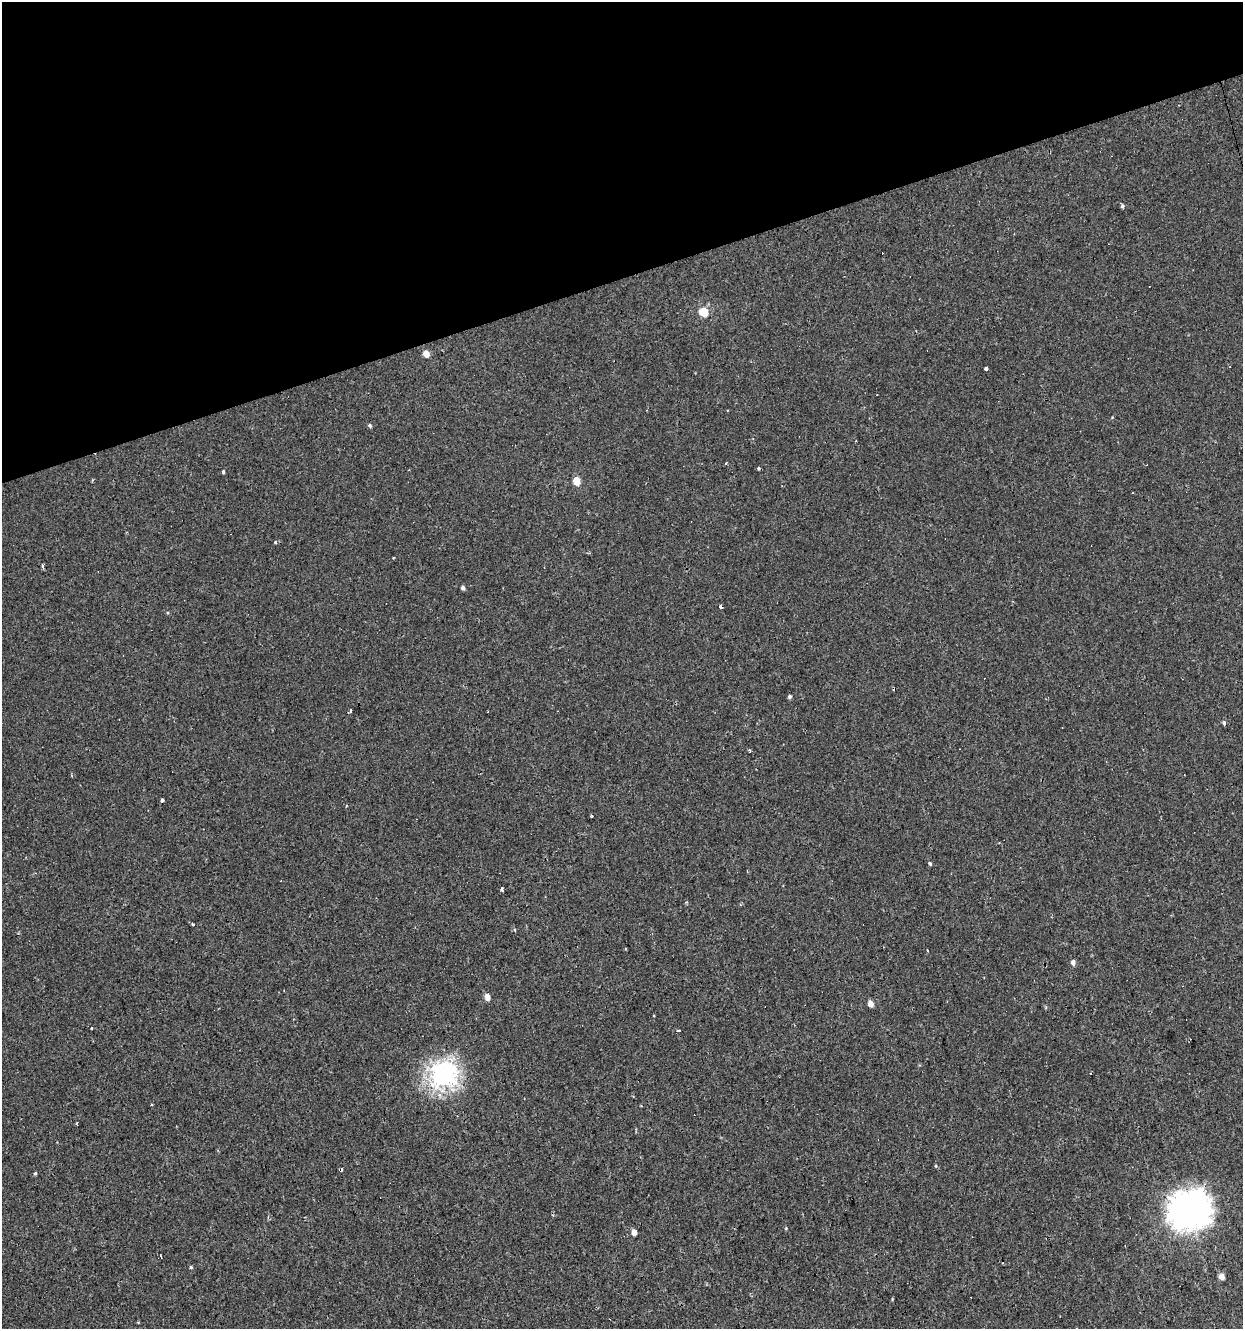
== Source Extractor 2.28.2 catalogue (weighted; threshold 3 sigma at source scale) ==
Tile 3 of 4 x 4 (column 3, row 1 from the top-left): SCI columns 2537-3777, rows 3982-5308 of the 5123 x 5308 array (HDU 1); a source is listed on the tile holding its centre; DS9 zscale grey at full resolution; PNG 1245 x 1331 px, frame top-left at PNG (2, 2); no overlay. Shown black and unused: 21% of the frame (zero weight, under 2 of 3 exposures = <1% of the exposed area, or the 3 px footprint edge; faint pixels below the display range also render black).
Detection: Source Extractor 2.28.2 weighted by HDU 2 'WHT'; one run over the whole footprint, this tile lists its part. Background -2.46e-04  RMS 0.0043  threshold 0.0194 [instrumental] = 3 sigma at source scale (4.5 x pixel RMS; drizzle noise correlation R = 1.50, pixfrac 1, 0.0396/0.0396 arcsec/px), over >= 5 px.
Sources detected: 45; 10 cosmic-ray / hot-pixel residue — not listed; the other 35 listed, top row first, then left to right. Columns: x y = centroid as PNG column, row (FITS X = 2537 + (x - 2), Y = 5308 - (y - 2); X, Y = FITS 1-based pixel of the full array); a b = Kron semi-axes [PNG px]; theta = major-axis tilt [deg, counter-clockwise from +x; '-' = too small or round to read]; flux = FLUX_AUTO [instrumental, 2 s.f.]
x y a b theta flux
1122 206 5 4 - 0.73
703 312 5 5 - 15
426 353 5 4 - 4.5
986 369 3 3 - 4.4
369 425 5 4 - 0.7
759 468 4 3 - 0.59
223 472 4 3 - 0.58
576 481 5 4 - 8.2
42 565 4 3 - 1.7
463 588 4 4 - 1.1
721 607 3 3 - 2.3
789 696 4 4 - 0.82
350 711 4 2 - 0.66
1224 723 6 4 -77 0.68
750 751 4 3 - 0.38
162 800 4 3 - 2.5
592 815 3 2 - 0.85
930 863 5 4 - 0.6
281 881 3 2 - 0.25
502 889 4 3 - 3.3
193 925 3 2 - 0.49
1073 962 5 4 - 2
487 997 5 4 - 4.1
870 1004 5 4 - 2.9
678 1030 3 3 - 1.4
443 1075 9 8 - 200
152 1105 3 2 - 0.61
77 1123 4 2 - 0.34
35 1173 4 4 - 0.49
1190 1209 14 13 - 490
786 1228 4 3 - 0.33
634 1232 4 4 - 3.6
161 1256 6 3 -72 0.56
191 1267 4 4 - 0.43
1221 1276 5 4 - 3.5
Overlapping masked pixels (flux is a lower limit): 1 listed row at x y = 721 607